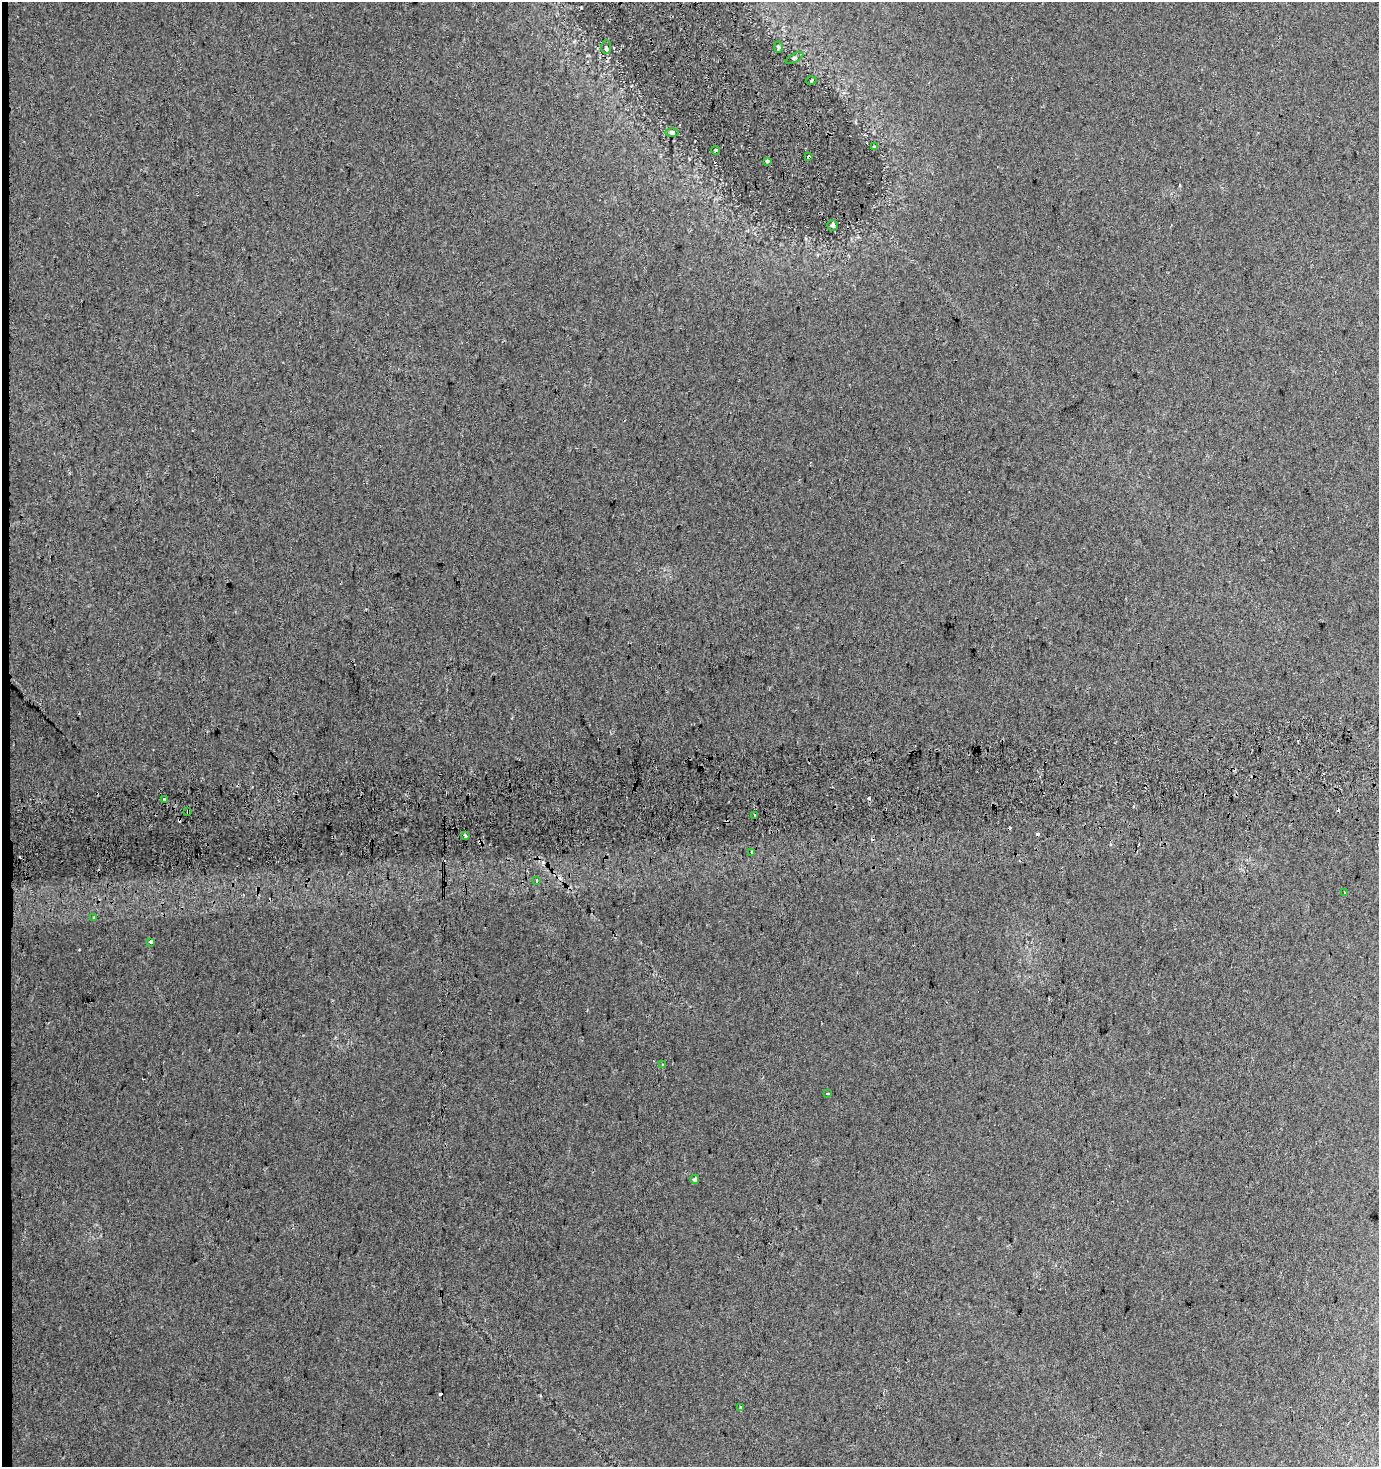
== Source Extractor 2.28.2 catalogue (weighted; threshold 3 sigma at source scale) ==
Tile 4 of 3 x 3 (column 1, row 2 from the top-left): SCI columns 1-1377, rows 1507-2971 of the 4131 x 4478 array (HDU 1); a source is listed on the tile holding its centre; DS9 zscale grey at full resolution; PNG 1381 x 1469 px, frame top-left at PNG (2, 2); each listed source drawn as its Kron ellipse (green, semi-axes under 4 px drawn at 4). Shown black and unused: <1% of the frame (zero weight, under 2 of 3 exposures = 2% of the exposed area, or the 3 px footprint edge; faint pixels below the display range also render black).
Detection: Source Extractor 2.28.2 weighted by HDU 2 'WHT'; one run over the whole footprint, this tile lists its part. Background 0.0216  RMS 0.0095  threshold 0.0427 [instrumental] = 3 sigma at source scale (4.5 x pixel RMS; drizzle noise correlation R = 1.50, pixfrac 1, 0.0396/0.0396 arcsec/px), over >= 5 px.
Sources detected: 32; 9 cosmic-ray / hot-pixel residue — neither listed nor drawn; the other 23 listed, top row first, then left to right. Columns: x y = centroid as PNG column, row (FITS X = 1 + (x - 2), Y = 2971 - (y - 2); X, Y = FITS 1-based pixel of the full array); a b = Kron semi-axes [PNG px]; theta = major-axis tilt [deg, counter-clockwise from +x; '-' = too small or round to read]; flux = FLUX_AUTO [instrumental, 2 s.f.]
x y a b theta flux
606 47 7 5 -89 1.9
778 47 6 4 -88 1.1
794 58 9 4 26 1.5
811 81 5 3 - 0.94
672 132 7 4 1 1.5
874 147 4 4 - 0.83
715 150 4 3 - 0.97
809 156 4 3 - 750
767 161 3 3 - 2.2
833 225 5 5 - 1.9
164 799 3 3 - 18
188 812 4 3 - 6.9
755 816 4 3 - 4.9
466 836 4 3 - 2.2
751 852 3 3 - 3.2
537 881 4 3 - 1.8
1345 892 3 2 - 0.94
94 917 3 3 - 3.7
151 942 4 3 - 40
663 1064 3 2 - 2
828 1093 4 2 - 1
695 1179 5 3 - 3.2
740 1408 3 3 - 1.5
Overlapping masked pixels (flux is a lower limit): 2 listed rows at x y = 809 156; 188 812